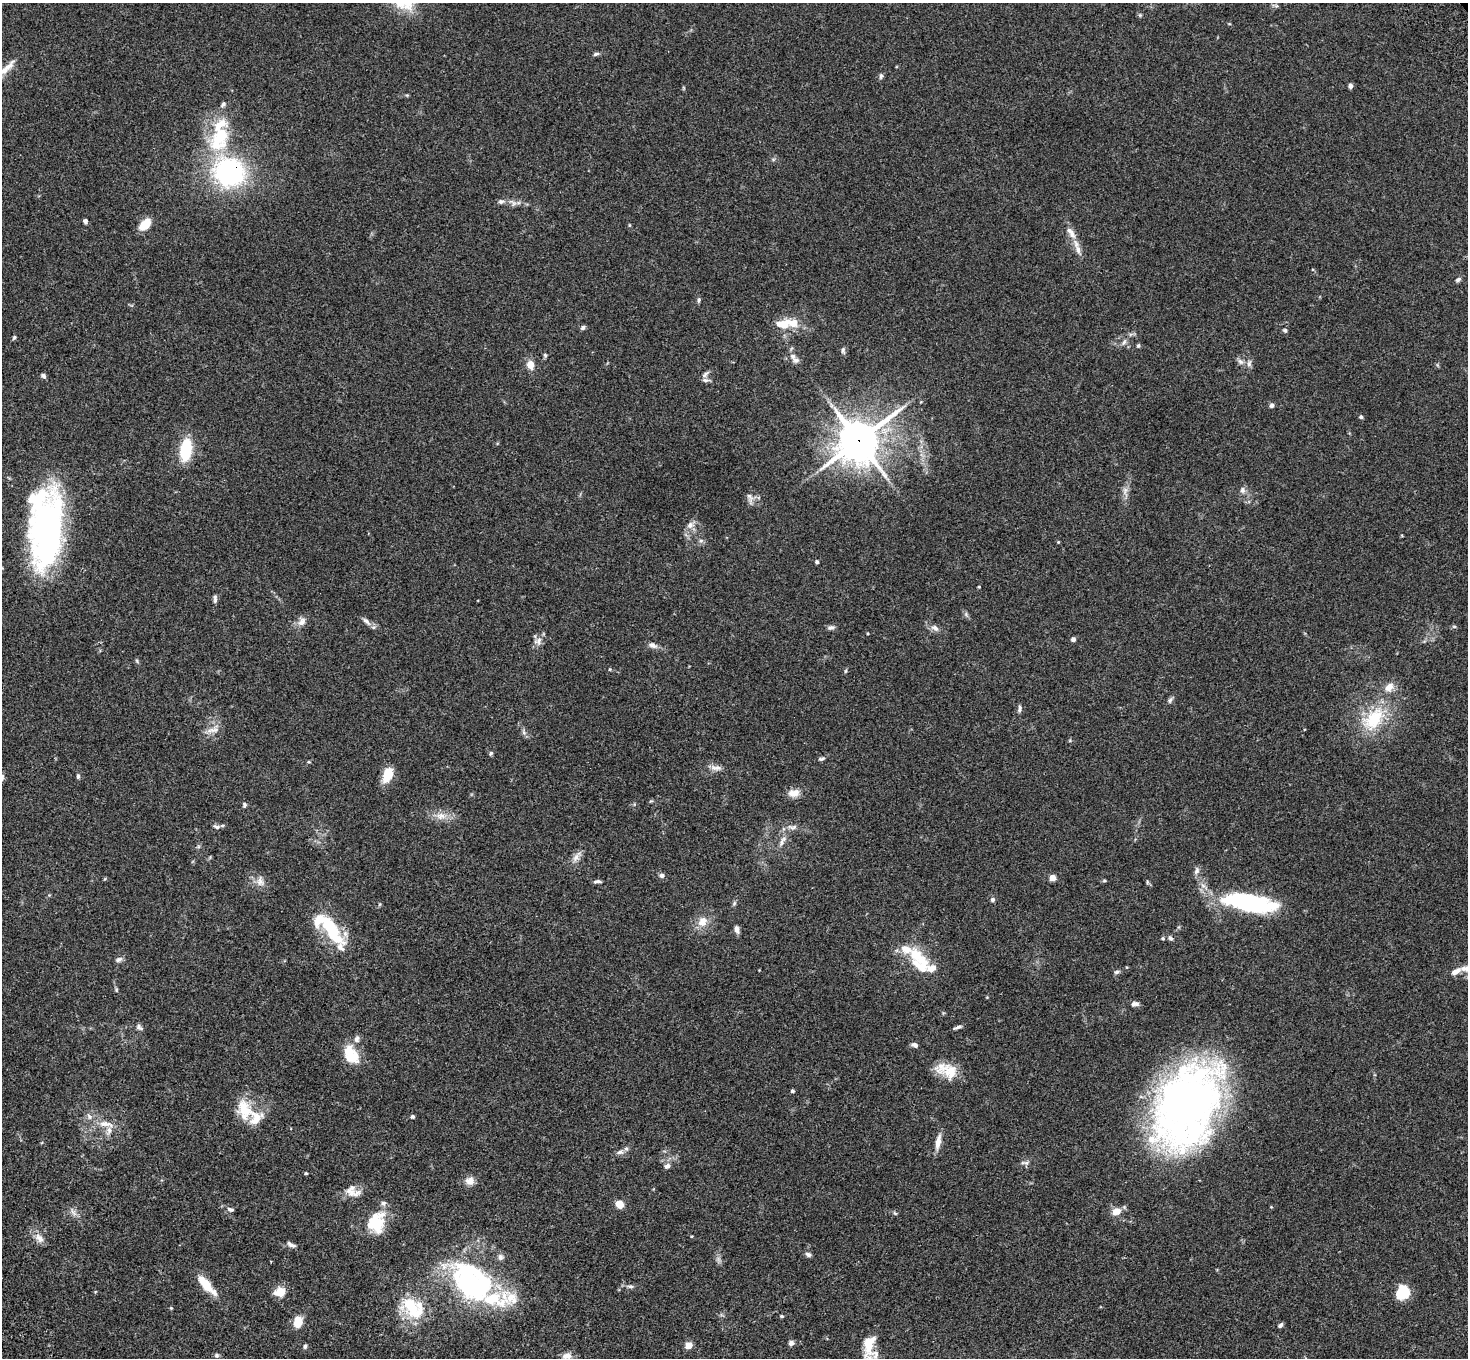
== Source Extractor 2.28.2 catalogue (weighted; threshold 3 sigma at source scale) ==
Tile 7 of 4 x 4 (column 3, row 2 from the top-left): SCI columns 3041-4506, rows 3090-4445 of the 6077 x 6038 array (HDU 1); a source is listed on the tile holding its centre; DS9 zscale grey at full resolution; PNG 1470 x 1360 px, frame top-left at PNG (2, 3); no overlay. Shown black and unused: <1% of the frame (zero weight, under 3 of 4 exposures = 6% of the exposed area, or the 3 px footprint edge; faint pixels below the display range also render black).
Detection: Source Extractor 2.28.2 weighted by HDU 2 'WHT'; one run over the whole footprint, this tile lists its part. Background 0.0588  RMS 0.0053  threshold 0.024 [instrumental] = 3 sigma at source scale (4.5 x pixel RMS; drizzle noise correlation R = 1.50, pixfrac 1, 0.05/0.05 arcsec/px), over >= 5 px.
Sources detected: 164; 3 inside a brighter object's white glare — not listed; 24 inside a brighter listed object's ellipse — not listed separately; the other 137 listed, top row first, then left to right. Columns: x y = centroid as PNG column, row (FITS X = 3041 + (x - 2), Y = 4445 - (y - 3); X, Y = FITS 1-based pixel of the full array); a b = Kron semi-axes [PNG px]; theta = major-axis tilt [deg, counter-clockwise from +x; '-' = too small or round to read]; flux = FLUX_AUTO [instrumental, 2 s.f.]
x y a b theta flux
596 54 8 4 18 1.1
4 71 14 8 39 5.6
881 76 8 5 89 1.1
1350 86 5 4 - 1.7
219 137 44 26 67 34
229 172 27 25 -21 82
501 201 9 6 1 1.5
514 203 7 6 - 1.6
85 221 5 4 - 1.4
145 224 11 6 46 14
629 225 5 3 - 0.46
1071 233 21 8 -57 4.9
1458 280 7 5 30 1.1
699 300 7 4 71 0.89
783 324 15 9 7 10
583 327 6 5 - 1.2
1285 331 5 5 - 0.78
14 337 6 4 54 0.76
1124 342 8 6 56 1.6
1138 345 6 4 89 0.72
843 350 8 5 -90 1.2
545 355 5 5 - 0.78
793 356 8 7 - 2
1240 362 8 6 -44 1.6
1249 364 8 6 75 1.6
530 365 7 6 - 6.3
705 374 13 5 43 1.6
43 376 7 5 -37 1.2
1272 405 5 5 - 1.6
1361 417 5 4 - 0.9
859 441 16 14 43 1200
186 450 25 12 82 20
1125 490 7 6 - 1.8
1243 490 9 7 -75 2
750 497 14 7 -67 2.4
690 525 10 8 56 2.9
48 531 75 31 83 150
701 541 7 4 1 0.97
1058 542 4 3 - 0.44
817 562 5 4 - 0.75
979 587 3 3 - 0.57
215 599 12 5 88 1.4
302 621 13 9 59 3.3
366 621 14 6 -44 2.2
1454 626 6 3 -18 0.61
831 627 10 5 9 1.5
935 628 12 7 -34 2.5
867 633 4 3 - 0.45
1073 639 6 5 - 1.3
539 641 11 7 74 2.9
653 645 12 7 -24 2.4
137 661 6 3 -71 0.65
845 671 6 4 87 0.64
1389 687 13 9 50 4.5
1170 700 8 5 69 1.2
1019 709 10 5 78 1.4
1373 719 38 23 46 26
212 730 14 7 6 3.2
524 732 8 4 -46 1.2
491 753 6 5 - 0.84
821 759 9 5 7 1.1
309 762 5 3 - 0.5
716 768 16 6 0 2.8
387 775 19 10 68 8.1
78 776 6 4 90 0.95
794 793 16 10 6 4.5
244 805 7 5 -87 1
441 816 13 10 4 4.6
217 827 10 5 -18 1.4
792 827 15 7 -1 2.7
784 839 8 7 - 2
576 857 18 6 56 3.3
1196 871 11 6 64 1.7
662 875 7 6 - 1.4
1052 878 4 4 - 10
260 881 14 9 -78 3.5
598 881 10 4 2 1.2
1104 881 6 4 1 0.59
992 900 6 5 - 1.2
734 903 7 5 61 0.92
1250 903 57 18 -10 65
702 921 15 12 70 6.3
737 929 8 5 -80 2.4
334 935 52 18 -59 23
1163 938 5 4 - 0.62
1171 938 6 5 - 1.3
917 956 31 16 -37 16
119 959 10 6 27 1.5
1456 971 16 7 30 3.3
1116 972 7 5 29 1.1
116 990 7 3 89 0.69
1135 1004 10 6 2 1.8
139 1027 11 6 -35 1.5
958 1027 10 4 20 1.4
357 1039 9 7 76 2.1
915 1045 8 5 -25 1.6
352 1057 22 16 8 9.7
947 1070 28 15 -20 12
792 1091 4 4 - 1
1186 1102 98 57 57 260
244 1109 25 17 -64 14
89 1116 9 5 -53 1.7
413 1116 4 4 - 1.1
105 1124 21 7 -7 5.6
938 1142 19 6 78 4.5
620 1152 8 6 17 1.5
1026 1163 7 6 - 1.3
667 1166 8 6 34 1.8
306 1173 4 3 - 0.6
470 1181 12 10 -3 3.6
352 1193 24 11 -10 5.5
620 1204 8 6 -37 6
230 1209 10 6 -15 1.4
1116 1211 10 9 - 4.8
73 1212 13 5 -50 2
895 1213 7 3 -37 0.69
375 1223 25 18 51 18
39 1238 14 9 -47 3.7
291 1245 11 5 -28 2.1
808 1254 8 6 -32 1.3
500 1257 9 7 -75 1.8
204 1283 23 9 -50 10
472 1286 59 37 -55 100
631 1286 7 5 -1 1.2
280 1292 9 8 - 10
1403 1292 14 12 59 15
411 1306 31 24 -61 22
171 1308 4 4 - 0.46
782 1316 5 4 - 0.64
298 1322 9 7 82 11
1280 1325 5 4 - 1.4
791 1343 6 5 - 1.9
689 1345 8 7 - 3.7
305 1346 5 4 - 1.2
869 1347 33 15 86 14
216 1355 6 6 - 1.1
567 1356 13 8 10 3.4
Overlapping masked pixels (flux is a lower limit): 2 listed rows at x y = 229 172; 859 441
Isophote crosses this tile's border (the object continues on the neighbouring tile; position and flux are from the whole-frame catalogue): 2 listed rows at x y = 4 71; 869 1347